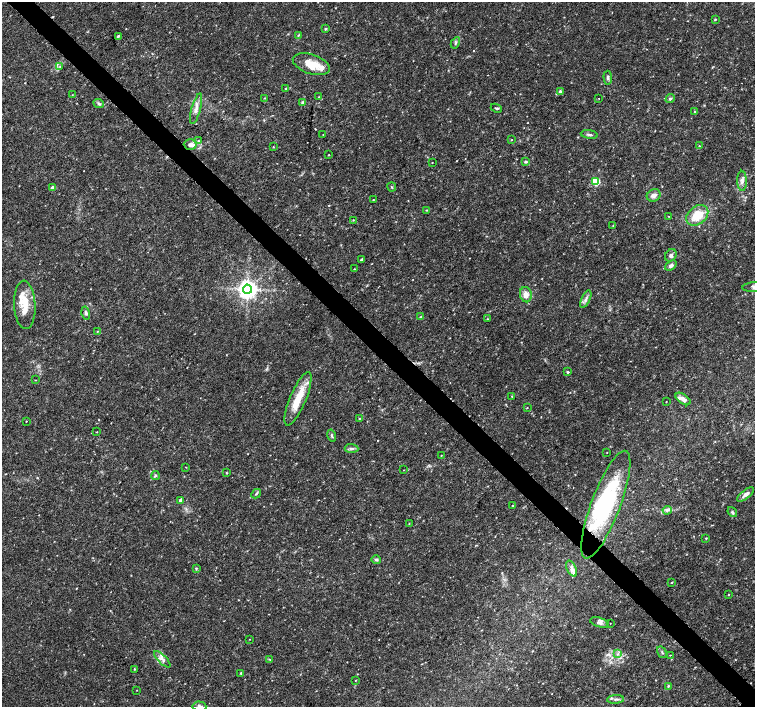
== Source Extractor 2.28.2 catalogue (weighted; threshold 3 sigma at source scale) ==
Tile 11 of 4 x 4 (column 3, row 3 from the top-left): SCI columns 3014-4518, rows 1568-2976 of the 6033 x 6019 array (HDU 1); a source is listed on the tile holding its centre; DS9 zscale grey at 2 x 2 block average (1 PNG px = mean of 2 x 2 image px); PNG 757 x 709 px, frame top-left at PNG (2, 2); each listed source drawn as its Kron ellipse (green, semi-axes under 4 px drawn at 4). Shown black and unused: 4% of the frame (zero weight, under 3 of 4 exposures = <1% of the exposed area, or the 3 px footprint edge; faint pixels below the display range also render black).
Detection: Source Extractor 2.28.2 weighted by HDU 2 'WHT'; one run over the whole footprint, this tile lists its part. Background 0.0374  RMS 0.0037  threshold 0.0167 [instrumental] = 3 sigma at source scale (4.5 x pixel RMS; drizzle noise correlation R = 1.50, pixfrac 1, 0.0396/0.0396 arcsec/px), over >= 5 px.
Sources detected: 108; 1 inside a brighter object's white glare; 1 cosmic-ray / hot-pixel residue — neither listed nor drawn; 5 inside a brighter listed object's ellipse — not listed separately; the other 101 listed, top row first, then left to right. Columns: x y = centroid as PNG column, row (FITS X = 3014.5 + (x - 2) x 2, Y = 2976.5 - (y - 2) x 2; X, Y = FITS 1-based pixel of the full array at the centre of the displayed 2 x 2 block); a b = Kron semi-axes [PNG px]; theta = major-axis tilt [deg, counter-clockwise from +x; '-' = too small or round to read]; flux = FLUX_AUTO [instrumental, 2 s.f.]
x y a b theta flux
715 19 3 2 - 0.87
325 29 3 3 - 0.78
298 35 4 2 - 0.7
118 36 3 2 - 1.4
455 43 6 3 61 1.4
311 64 19 9 -18 17
60 67 4 2 - 0.93
608 78 7 4 -87 2.1
286 88 3 2 - 0.79
560 92 3 3 - 2.7
72 95 2 2 - 0.41
319 97 2 2 - 0.41
264 98 3 2 - 0.37
599 98 2 2 - 0.9
670 99 5 4 - 1.4
99 103 5 4 - 1.8
303 103 4 4 - 1.6
496 108 6 2 -23 1
196 109 15 4 75 5.6
695 112 3 2 - 1.2
589 134 8 3 -8 2
323 135 2 2 - 0.44
511 140 2 2 - 0.51
198 141 3 3 - 0.8
190 144 6 5 - 3.7
699 146 2 2 - 0.57
273 147 2 2 - 0.47
329 155 2 2 - 0.42
432 162 3 2 - 0.38
526 162 4 3 - 1.1
596 181 3 3 - 31
742 181 10 4 -89 3.6
392 187 4 2 - 0.68
52 188 2 2 - 4.7
654 195 7 6 - 4.1
373 200 2 2 - 0.36
427 210 2 2 - 0.52
697 215 12 8 39 19
669 216 2 2 - 0.35
353 220 2 2 - 0.47
613 225 3 2 - 0.5
671 255 6 5 - 2.3
361 260 2 2 - 2
671 265 6 4 36 2.8
354 269 3 2 - 0.49
754 287 11 5 3 5
247 289 4 4 - 630
526 295 8 6 -80 6.5
586 299 9 3 64 2.7
25 305 24 10 -87 19
86 313 6 4 -75 2
420 317 3 2 - 0.54
487 319 2 2 - 0.53
97 331 3 2 - 0.47
568 372 2 2 - 1.7
36 380 2 2 - 0.38
512 396 3 2 - 0.32
298 399 29 8 67 21
683 399 8 4 -36 4
666 402 2 2 - 0.31
527 408 3 2 - 0.5
359 418 3 2 - 0.52
26 421 2 2 - 0.47
97 432 2 2 - 0.38
332 435 6 3 -75 1.2
351 448 7 4 -3 2.1
607 452 2 2 - 0.33
441 455 2 2 - 0.32
186 467 2 2 - 0.36
404 470 2 2 - 0.35
227 473 2 2 - 0.62
155 475 5 3 - 1.4
256 494 5 3 - 1.1
746 494 10 4 38 4.2
180 500 4 3 - 2.3
606 505 57 14 69 93
513 506 2 2 - 0.61
667 510 4 3 - 1.7
732 512 5 3 - 1.5
409 523 3 2 - 0.38
706 538 3 2 - 0.63
376 560 5 3 - 1.3
196 568 4 2 - 0.81
572 569 8 4 -63 3.2
671 583 3 2 - 0.51
729 594 2 2 - 0.51
599 622 9 4 -15 3.2
610 623 2 2 - 0.27
250 639 2 2 - 0.3
662 652 6 2 -57 1.2
618 654 3 2 - 1.1
670 655 2 2 - 0.98
162 659 11 4 -45 4
270 659 3 2 - 0.64
134 669 3 2 - 0.5
241 673 3 2 - 0.83
356 680 3 2 - 0.39
668 686 3 2 - 0.69
137 690 3 2 - 0.31
616 699 8 2 3 2.1
199 706 7 5 -4 2.5
Isophote crosses this tile's border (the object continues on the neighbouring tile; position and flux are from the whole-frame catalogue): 2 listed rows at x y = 754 287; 199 706
Diffuse or blended objects may show on this block-average render without a row.